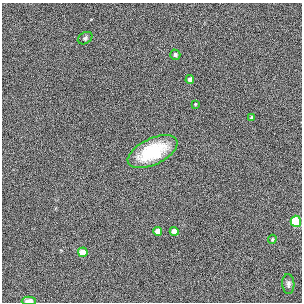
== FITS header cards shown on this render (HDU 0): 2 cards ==
NAXIS1  =                  300
NAXIS2  =                  300

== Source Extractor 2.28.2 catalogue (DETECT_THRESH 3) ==
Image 300 x 300 px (HDU 0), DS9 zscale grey, 1 PNG px = 1 image px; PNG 304 x 304 px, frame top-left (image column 1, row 300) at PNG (2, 3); each listed source drawn as its Kron ellipse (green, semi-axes under 4 px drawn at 4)
Background 0.00408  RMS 0.029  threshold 0.086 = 3 sigma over >= 5 px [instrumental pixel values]
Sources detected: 13; all 13 listed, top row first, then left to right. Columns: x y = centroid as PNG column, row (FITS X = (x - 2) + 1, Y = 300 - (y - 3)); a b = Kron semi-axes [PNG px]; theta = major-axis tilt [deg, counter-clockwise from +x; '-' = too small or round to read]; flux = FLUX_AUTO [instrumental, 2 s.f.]
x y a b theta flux
85 38 8 5 31 4
175 55 5 5 - 3.9
190 80 4 4 - 6.7
195 104 3 2 - 1.8
252 118 4 3 - 3.5
153 152 27 13 26 83
296 221 5 5 - 110
158 231 4 4 - 11
174 231 4 4 - 13
272 239 4 3 - 2
83 252 5 5 - 23
288 284 10 6 -86 5.5
29 301 7 4 1 8.9
At the frame edge (FLAGS 8, measured only in part): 1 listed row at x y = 29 301